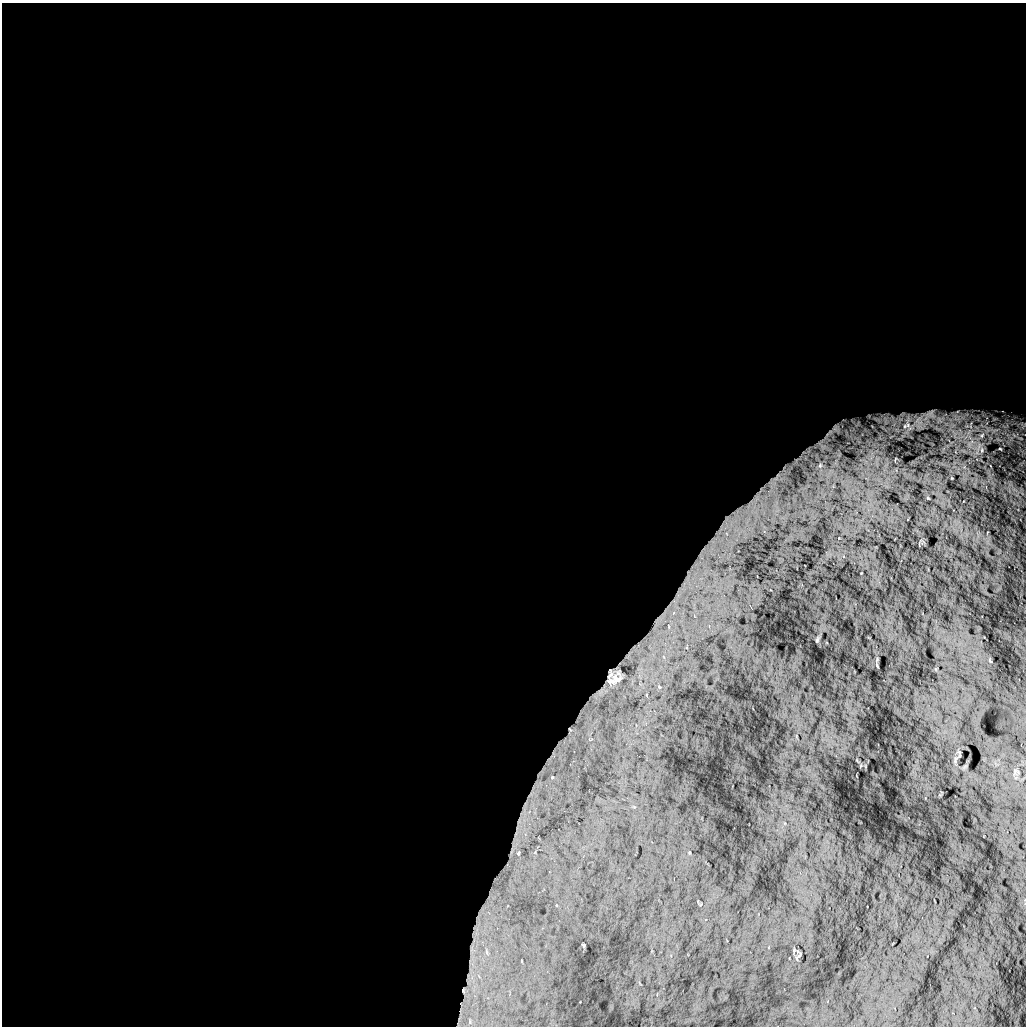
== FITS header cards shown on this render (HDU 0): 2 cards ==
NAXIS1  =                 1024 /
NAXIS2  =                 1024 /

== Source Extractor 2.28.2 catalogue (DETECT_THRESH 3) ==
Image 1024 x 1024 px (HDU 0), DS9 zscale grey, 1 PNG px = 1 image px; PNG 1028 x 1028 px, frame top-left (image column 1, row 1024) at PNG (2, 3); no overlay
Background 5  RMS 770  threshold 2300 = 3 sigma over >= 5 px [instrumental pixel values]
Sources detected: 23; all 23 listed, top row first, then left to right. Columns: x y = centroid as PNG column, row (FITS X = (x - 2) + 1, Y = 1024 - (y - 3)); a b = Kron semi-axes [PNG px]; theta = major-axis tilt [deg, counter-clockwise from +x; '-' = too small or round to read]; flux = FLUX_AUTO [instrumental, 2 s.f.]
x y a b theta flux
929 415 30 17 29 1.3e+06
957 418 15 10 -40 6.6e+05
908 425 28 22 -85 1.6e+06
971 425 18 6 82 5.2e+05
835 428 11 9 72 2.5e+05
969 432 12 7 60 4.2e+05
954 434 18 7 -69 7.1e+05
982 435 11 8 54 4.2e+05
970 443 20 9 45 8.9e+05
979 447 30 7 68 8.0e+05
1000 449 4 3 - 4.8e+04
982 450 11 6 90 2.2e+05
895 459 6 2 77 4.8e+04
614 677 56 33 61 5.1e+06
571 733 50 18 70 2.5e+06
555 752 51 18 58 1.4e+06
955 759 9 4 77 1.0e+05
552 777 8 7 - 2.4e+05
513 849 40 9 73 1.0e+06
518 853 10 10 - 4.1e+05
496 879 16 6 43 2.4e+05
799 955 8 3 45 6.2e+04
470 1021 7 4 72 1.1e+05